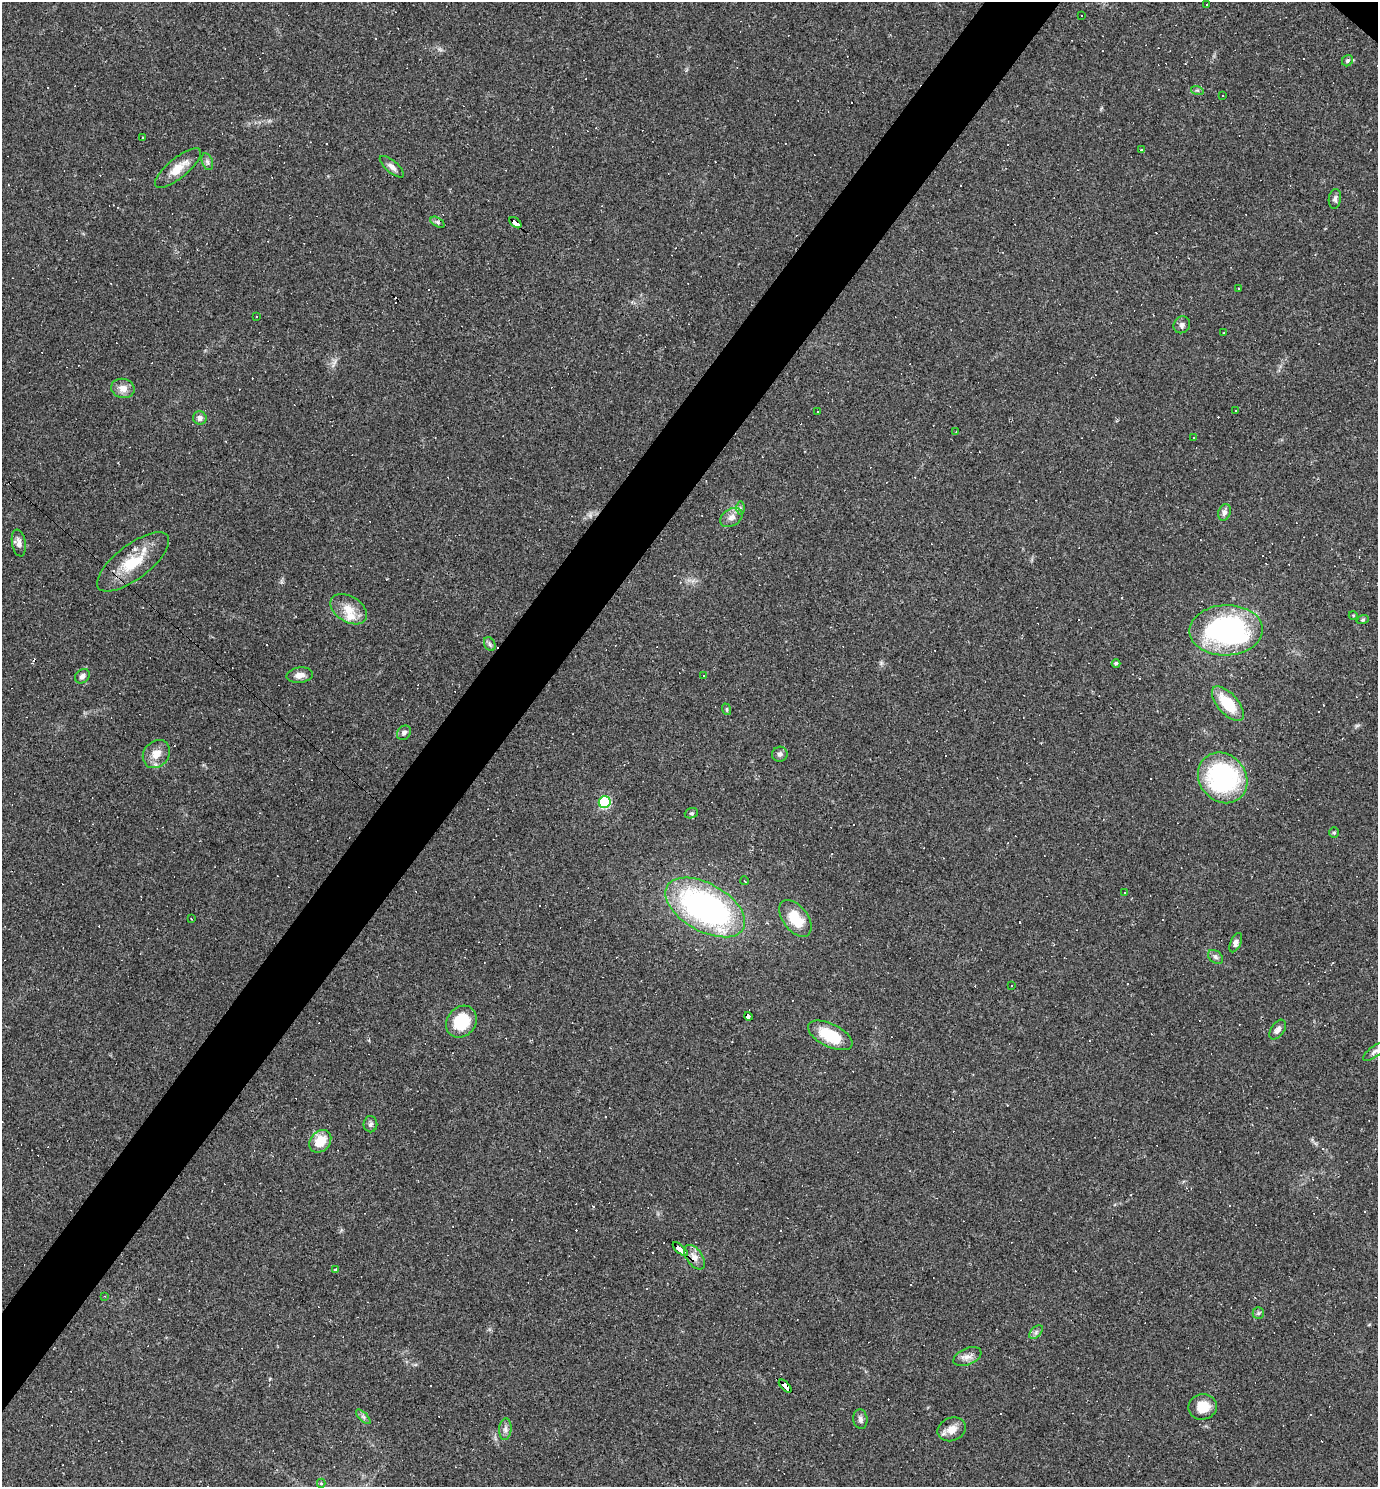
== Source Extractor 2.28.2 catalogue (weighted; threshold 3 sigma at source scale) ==
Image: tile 7 of 4 x 4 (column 3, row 2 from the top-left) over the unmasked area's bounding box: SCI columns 3041-4416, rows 2969-4453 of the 5940 x 5937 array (HDU 1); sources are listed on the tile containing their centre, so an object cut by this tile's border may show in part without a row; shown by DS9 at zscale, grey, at full resolution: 1 PNG px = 1 image px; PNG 1380 x 1489 px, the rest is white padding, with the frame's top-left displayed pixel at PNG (2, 2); every listed detection drawn as its Kron ellipse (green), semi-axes under 4 PNG px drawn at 4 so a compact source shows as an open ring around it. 5% of this frame is shown black and not used: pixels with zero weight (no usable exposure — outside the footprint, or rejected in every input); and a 3 px margin inside the footprint's outer edge (the drizzle kernel's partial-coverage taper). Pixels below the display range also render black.
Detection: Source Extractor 2.28.2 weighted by HDU 2 'WHT'; one run over the whole footprint, this tile lists its part. Background 0.0582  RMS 0.0083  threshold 0.0375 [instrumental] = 3 sigma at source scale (4.5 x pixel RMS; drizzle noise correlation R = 1.50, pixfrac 1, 0.05/0.05 arcsec/px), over >= 5 px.
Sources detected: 154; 1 inside a brighter object's white glare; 76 cosmic-ray / hot-pixel residue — neither listed nor drawn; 2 inside a brighter listed object's ellipse — not listed separately; the other 75 listed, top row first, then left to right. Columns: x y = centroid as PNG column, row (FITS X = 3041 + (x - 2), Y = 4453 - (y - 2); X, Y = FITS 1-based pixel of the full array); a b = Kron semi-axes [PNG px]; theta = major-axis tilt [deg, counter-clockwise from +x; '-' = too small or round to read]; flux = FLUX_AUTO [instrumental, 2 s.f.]
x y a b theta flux
1207 4 3 2 - 0.84
1082 15 3 3 - 2.9
1347 61 6 5 - 2
1197 90 6 4 -18 1.3
1223 96 2 2 - 0.64
143 138 3 2 - 1.1
1142 150 4 3 - 0.98
207 162 9 5 -71 2.3
392 167 15 6 -41 4.2
178 168 28 10 39 14
1335 199 10 6 80 2.4
437 222 8 4 -32 1.8
515 223 7 3 -41 110
1238 289 3 3 - 1
256 317 2 2 - 0.7
1182 325 9 8 - 2.9
1224 333 3 3 - 0.86
123 388 12 9 -14 7.2
1235 410 3 2 - 0.88
818 411 2 2 - 0.62
200 418 7 6 - 3.4
956 432 3 3 - 0.76
1194 437 2 2 - 0.83
740 508 7 4 -90 1.6
1224 512 8 6 72 3
731 517 12 8 31 5.4
19 543 13 7 -79 4.3
133 562 43 17 37 33
349 609 20 13 -31 13
1353 615 4 3 - 0.72
1363 620 6 4 19 1.1
1226 630 37 25 1 180
490 644 7 5 -60 1.8
1116 663 4 4 - 2.3
300 675 13 7 7 5.8
704 675 3 3 - 1.5
82 676 8 6 44 3.5
1228 704 21 10 -49 30
726 709 6 4 -71 1.2
404 733 8 6 46 2.5
156 754 15 12 48 10
780 754 8 7 - 2.4
1223 778 27 23 -49 120
605 802 6 6 - 76
691 813 7 5 19 1.3
1334 833 5 5 - 1.3
745 881 4 2 - 0.68
1125 893 3 2 - 0.72
705 907 44 23 -29 240
795 918 21 12 -52 23
191 919 2 2 - 0.54
1236 943 10 5 65 3.4
1215 957 8 6 -41 2.4
1011 986 3 2 - 1.1
748 1016 4 3 - 43
461 1022 17 14 52 31
1278 1030 11 6 56 3.7
830 1035 24 11 -26 32
1375 1051 14 5 36 3
370 1124 8 7 - 2.3
320 1141 12 9 47 18
680 1249 9 3 -41 260
694 1257 14 8 -53 6.2
336 1270 4 3 - 2.2
105 1296 4 3 - 0.6
1258 1313 6 5 - 1.6
1036 1332 8 5 46 2
967 1357 15 8 22 5.3
785 1386 8 4 -46 160
1203 1407 14 12 13 15
363 1417 9 3 -45 1.8
860 1419 10 7 -84 2.8
505 1429 11 6 86 3.2
952 1429 14 11 22 8.2
321 1483 4 4 - 1.1
Overlapping masked pixels (flux is a lower limit): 5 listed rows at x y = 515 223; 748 1016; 680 1249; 694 1257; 785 1386
Isophote crosses this tile's border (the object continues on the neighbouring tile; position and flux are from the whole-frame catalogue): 1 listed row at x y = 1375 1051